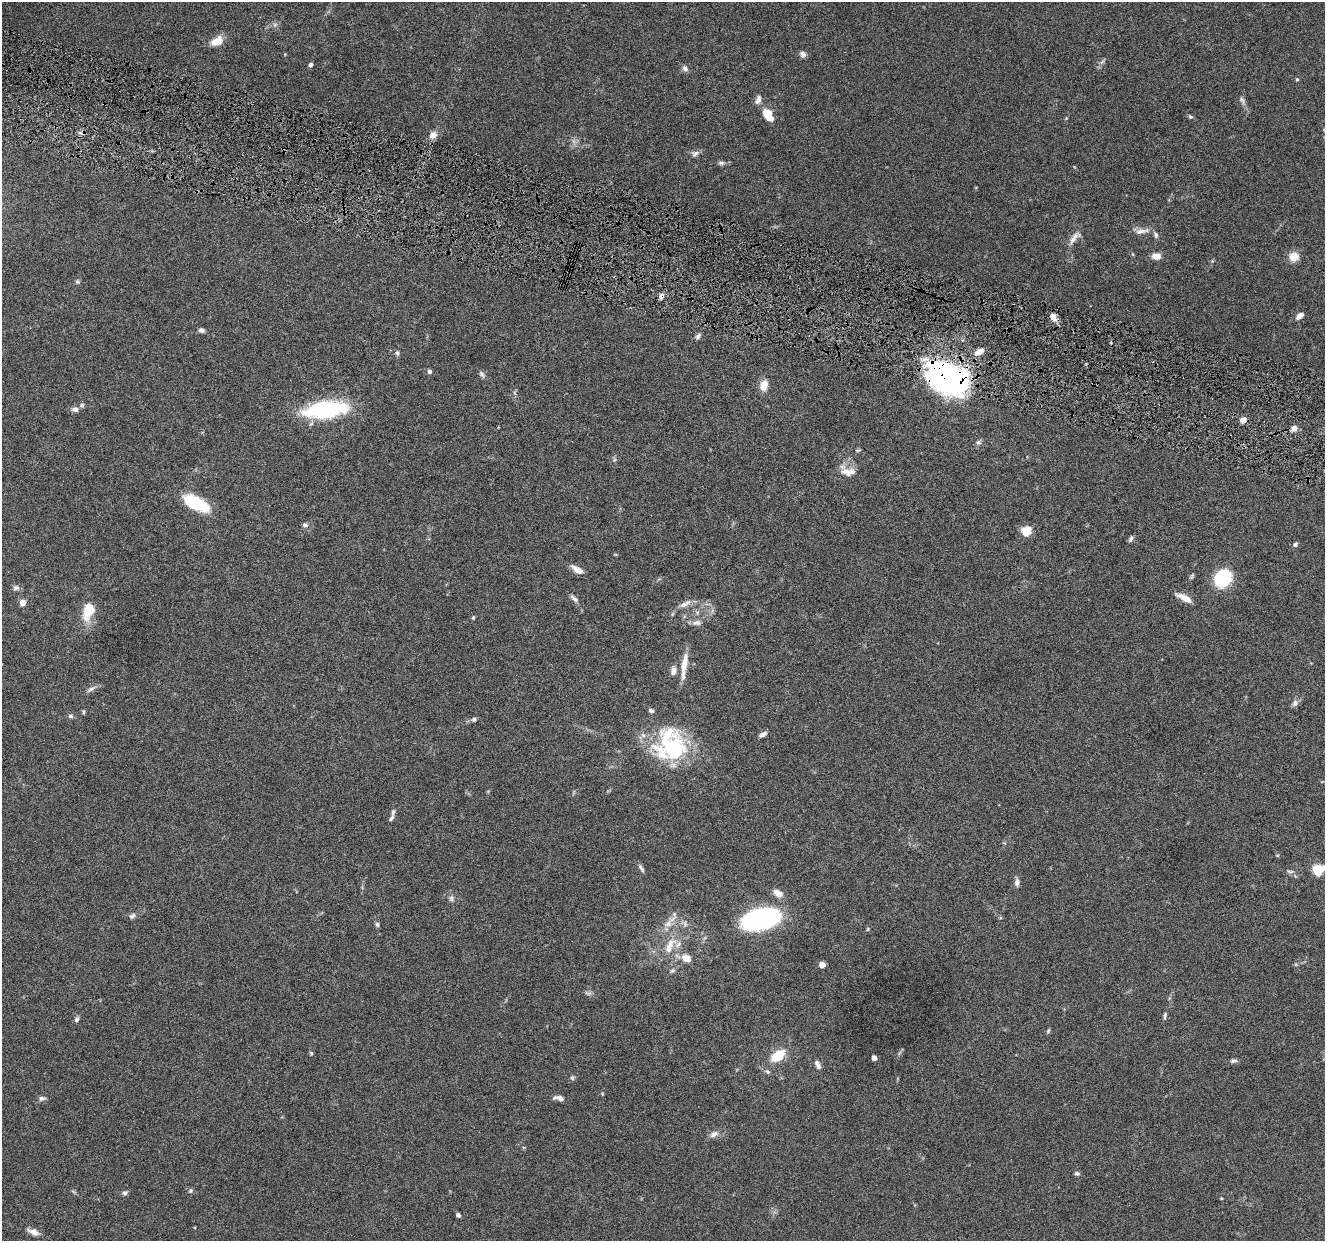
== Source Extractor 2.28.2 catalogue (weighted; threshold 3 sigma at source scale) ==
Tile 11 of 4 x 4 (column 3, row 3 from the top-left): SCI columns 2652-3974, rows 1501-2739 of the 5302 x 5350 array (HDU 1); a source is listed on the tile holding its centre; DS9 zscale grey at full resolution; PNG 1327 x 1243 px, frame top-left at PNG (2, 2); no overlay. Shown black and unused: <1% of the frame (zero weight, under 4 of 8 exposures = <1% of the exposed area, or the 3 px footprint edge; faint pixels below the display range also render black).
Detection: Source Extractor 2.28.2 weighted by HDU 2 'WHT'; one run over the whole footprint, this tile lists its part. Background 0.0882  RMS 0.0047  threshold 0.0192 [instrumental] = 3 sigma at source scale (4.09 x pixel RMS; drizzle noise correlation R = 1.36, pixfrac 0.8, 0.05/0.05 arcsec/px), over >= 5 px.
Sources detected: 115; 1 too faint to see at this stretch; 2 inside a brighter object's white glare — not listed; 8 inside a brighter listed object's ellipse — not listed separately; the other 104 listed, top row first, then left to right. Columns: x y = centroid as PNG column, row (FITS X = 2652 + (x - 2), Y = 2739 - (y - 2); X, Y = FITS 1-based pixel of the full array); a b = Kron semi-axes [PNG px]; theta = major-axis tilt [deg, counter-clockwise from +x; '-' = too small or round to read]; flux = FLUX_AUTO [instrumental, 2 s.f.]
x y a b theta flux
217 41 14 9 22 6.3
803 54 8 7 - 1.7
1102 62 10 3 50 0.94
310 65 5 4 - 1.2
685 68 9 7 -44 1.5
1297 79 5 4 - 0.57
758 100 13 7 66 2.2
1242 100 13 7 -59 1.6
768 115 13 9 -59 8.3
1190 117 7 5 -35 0.77
80 132 7 4 -1 1.1
433 135 11 9 44 3
695 153 11 7 29 1.7
721 163 9 5 -6 1.1
1142 231 21 7 9 3.1
1156 235 9 6 -64 1.3
1075 237 23 8 48 3.6
1156 256 9 6 0 4.2
1294 257 11 10 - 5.2
78 282 6 6 - 0.76
661 296 7 5 61 1.8
1300 316 11 6 41 2.2
1053 317 7 5 -50 4.4
201 330 7 5 -13 1.3
698 336 10 5 55 1.2
979 351 10 6 29 3.7
397 353 7 5 -88 0.92
429 371 6 5 - 0.97
482 374 11 6 -57 1.2
948 378 41 27 -29 110
764 385 10 7 77 6
82 405 7 5 36 1
75 409 8 7 - 1.8
327 410 45 18 9 43
1243 420 6 6 - 3.6
1294 428 6 6 - 2.8
979 442 8 6 29 1.1
858 450 7 4 1 0.59
614 459 6 4 -72 0.68
845 471 17 8 12 4.1
196 503 23 10 -26 32
305 525 7 7 - 1.3
1026 531 5 5 - 24
1131 539 8 4 61 1.2
1295 544 6 5 - 1.2
577 570 12 6 -34 4.3
1223 578 16 13 51 30
16 588 9 7 -8 1.4
574 598 13 5 -43 1.6
1184 598 19 6 -27 4.5
23 602 5 4 - 6.1
685 604 18 7 30 3.3
89 610 19 11 73 12
473 618 5 4 - 0.55
697 623 15 7 4 2.3
684 663 29 8 80 6.2
673 671 12 8 85 2.4
91 689 14 5 32 1.6
1295 703 10 8 70 1.7
651 711 7 5 -27 1.2
83 712 6 4 -88 0.61
70 716 7 5 -2 0.97
474 719 7 6 - 1.1
763 734 9 5 28 1.8
671 745 47 28 17 40
391 818 11 5 52 1
1277 855 5 4 - 0.44
641 868 11 5 -58 1.3
1318 869 10 8 29 12
1290 871 11 5 -8 1.1
1017 882 12 6 -89 1.7
778 893 13 8 -32 3.7
451 898 10 7 -83 1.5
132 916 9 6 39 1.2
760 919 29 16 14 82
377 924 6 5 - 0.87
668 924 14 10 33 4.1
685 924 10 5 -76 1.4
868 929 5 4 - 0.47
670 946 26 11 63 8.1
686 958 11 8 -30 4.5
822 964 5 5 - 3.2
672 970 7 5 17 0.87
588 993 10 6 -7 1.2
1165 1016 10 5 83 1.1
77 1019 7 5 67 1.2
1048 1031 7 4 55 0.61
311 1053 5 4 - 0.61
778 1056 14 8 36 14
874 1058 5 4 - 1.7
1233 1061 9 5 1 1.1
818 1064 12 6 -62 1.9
767 1072 7 6 - 0.91
572 1078 7 5 -69 0.76
602 1094 5 3 - 0.41
42 1098 10 6 8 1.4
561 1098 7 6 - 1.3
714 1134 12 8 26 2.4
1077 1173 7 5 -16 0.89
190 1191 7 6 - 0.91
125 1193 8 6 23 1
1221 1198 4 3 - 0.33
458 1215 5 4 - 1
33 1232 15 7 -22 3.1
Overlapping masked pixels (flux is a lower limit): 2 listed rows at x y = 661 296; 948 378
Isophote crosses this tile's border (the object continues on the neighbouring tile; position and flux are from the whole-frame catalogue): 1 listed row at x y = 1318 869